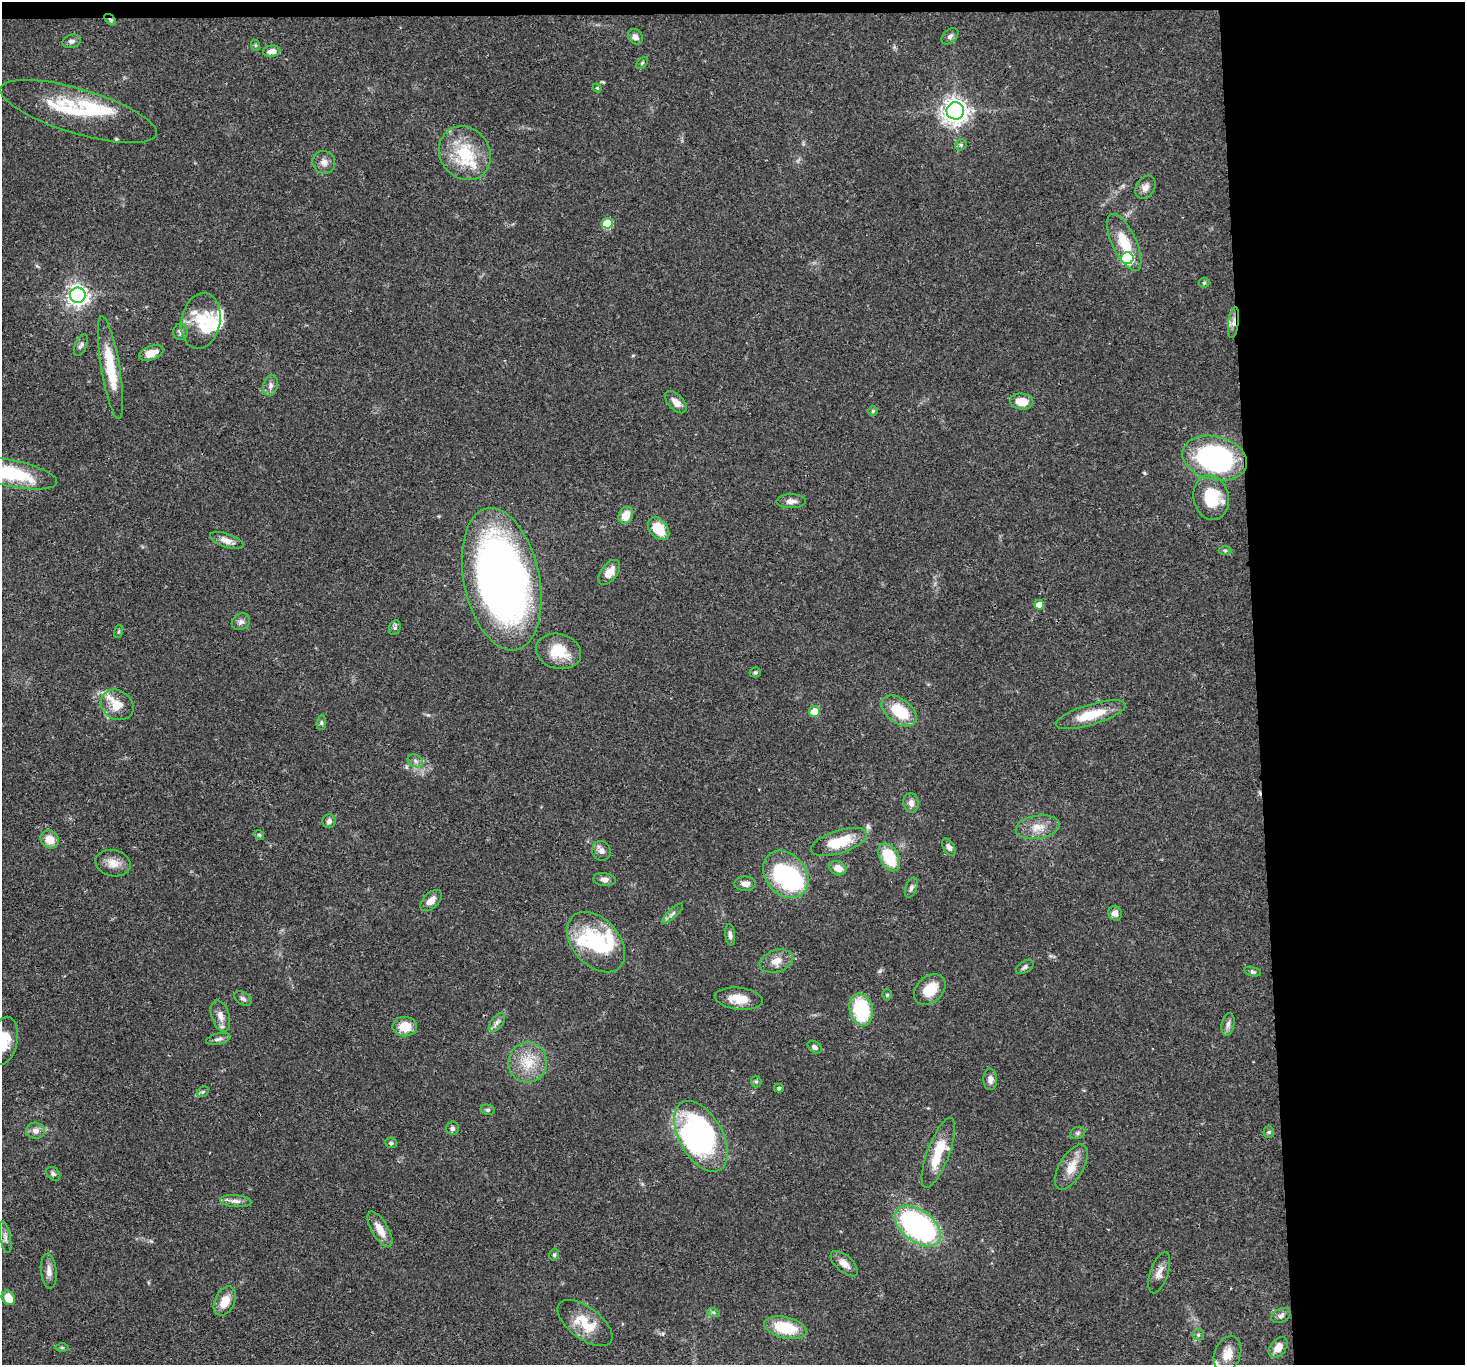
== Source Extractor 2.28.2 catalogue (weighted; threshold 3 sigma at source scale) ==
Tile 3 of 3 x 3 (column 3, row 1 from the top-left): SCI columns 2926-4388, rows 2875-4237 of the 4388 x 4360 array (HDU 1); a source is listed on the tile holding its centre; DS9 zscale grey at full resolution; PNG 1467 x 1367 px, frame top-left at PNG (2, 2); each listed source drawn as its Kron ellipse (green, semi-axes under 4 px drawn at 4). Shown black and unused: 15% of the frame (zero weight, under 3 of 4 exposures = <1% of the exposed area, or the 3 px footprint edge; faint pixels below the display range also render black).
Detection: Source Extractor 2.28.2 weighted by HDU 2 'WHT'; one run over the whole footprint, this tile lists its part. Background 0.0563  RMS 0.0035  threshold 0.016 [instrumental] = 3 sigma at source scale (4.5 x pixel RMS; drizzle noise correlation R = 1.50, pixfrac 1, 0.05/0.05 arcsec/px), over >= 5 px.
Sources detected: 137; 4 inside a brighter object's white glare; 1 cosmic-ray / hot-pixel residue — neither listed nor drawn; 13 inside a brighter listed object's ellipse — not listed separately; the other 119 listed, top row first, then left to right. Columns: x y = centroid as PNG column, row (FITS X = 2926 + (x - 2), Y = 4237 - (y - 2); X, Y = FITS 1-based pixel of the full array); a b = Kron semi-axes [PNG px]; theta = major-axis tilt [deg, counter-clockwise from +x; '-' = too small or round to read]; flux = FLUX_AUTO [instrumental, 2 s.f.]
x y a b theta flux
110 20 7 4 -43 0.65
950 36 10 6 42 1.2
635 37 8 7 - 1.8
72 41 9 6 16 1.2
255 45 6 4 -71 0.44
272 51 9 5 8 2.6
642 63 7 4 45 0.56
597 88 4 4 - 0.4
78 111 81 22 -17 26
955 111 8 8 - 290
961 145 6 5 - 0.66
465 153 28 24 -54 17
324 162 11 11 - 2.3
1145 187 12 9 59 2.2
607 223 5 5 - 15
1124 242 31 12 -65 9.8
1127 258 6 6 - 42
1204 283 5 5 - 0.48
78 295 8 7 - 190
201 321 28 19 78 13
1233 323 16 5 82 2.1
180 332 8 7 - 1.3
81 345 11 5 66 1.1
151 353 13 7 19 4.8
110 368 52 9 -81 14
271 385 10 7 75 1.6
1022 401 11 8 -5 5.1
676 402 13 7 -47 2.9
873 411 5 5 - 0.46
1215 458 33 21 -14 60
11 473 47 13 -12 24
1211 497 23 17 -78 14
791 501 14 7 1 1.9
626 515 9 7 66 4.9
658 529 13 8 -49 9.6
227 541 17 7 -19 2.9
1225 551 6 4 -1 0.49
609 572 14 8 53 3.7
502 579 72 37 -78 260
1039 605 5 5 - 5.4
241 622 9 8 - 1.4
395 628 7 5 69 0.87
119 631 7 3 71 0.48
558 651 23 17 -14 9.7
755 672 6 5 - 0.57
117 705 17 14 -33 6.3
814 711 5 5 - 5.5
899 711 20 12 -37 13
1091 715 36 10 17 10
321 723 7 5 85 0.65
415 761 8 6 -23 1.1
911 803 10 7 -80 1.9
329 821 6 6 - 1.3
1038 827 22 11 10 5.1
259 835 5 4 - 0.53
50 840 9 8 - 4.4
839 842 29 11 17 12
949 847 9 5 -58 1.4
601 851 10 9 - 1.8
889 857 15 9 -61 14
113 863 18 13 -14 3.8
838 868 9 7 -23 3.4
786 874 26 20 -50 40
604 880 11 6 -6 1.8
745 884 10 7 0 2.4
911 888 10 5 70 1.1
431 901 13 7 44 3
1115 913 7 6 - 2.1
672 914 14 4 43 1.3
730 935 11 5 -85 1.1
596 942 35 23 -48 27
776 961 17 11 17 3.8
1025 967 10 6 32 0.99
1253 971 9 4 -14 0.73
930 989 18 13 43 8.5
887 995 5 4 - 0.58
243 999 9 6 -32 1
739 999 24 11 -7 6.3
861 1010 16 11 -77 21
220 1016 16 9 -72 2.9
497 1022 11 5 52 1.4
1228 1024 11 6 78 1.5
405 1027 12 9 0 6.4
218 1039 12 5 13 1.2
4 1041 24 13 78 8
815 1047 8 5 -35 1.2
528 1062 20 19 - 9.3
990 1079 11 7 -87 1.8
756 1081 6 5 - 0.6
779 1088 5 4 - 0.62
203 1092 6 4 30 0.55
488 1110 7 5 -12 0.77
452 1128 7 6 - 1
35 1131 9 8 - 2
1269 1132 5 5 - 0.56
1078 1133 8 6 22 0.82
701 1136 39 21 -61 59
391 1143 6 5 - 0.73
938 1153 37 11 70 12
1071 1167 25 12 60 5.9
53 1174 8 6 -44 0.9
236 1201 16 6 -5 1.9
918 1226 26 15 -37 88
380 1229 20 8 -59 4.6
5 1237 16 5 -79 1.6
554 1255 6 4 76 0.62
844 1264 17 8 -41 2.9
49 1271 17 8 -84 2.5
1159 1272 22 9 71 2.9
8 1298 8 6 -57 5.8
225 1301 15 9 64 5.4
713 1312 6 4 -18 0.59
1281 1316 10 6 27 1.3
585 1323 32 16 -37 10
785 1328 21 10 -12 14
1198 1335 6 5 - 0.75
1278 1347 11 7 51 3.4
62 1348 6 4 -1 0.59
1227 1354 19 13 69 5.4
Overlapping masked pixels (flux is a lower limit): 2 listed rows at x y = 110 20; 1233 323
Isophote crosses this tile's border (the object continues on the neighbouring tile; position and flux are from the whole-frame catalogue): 2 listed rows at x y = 11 473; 4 1041